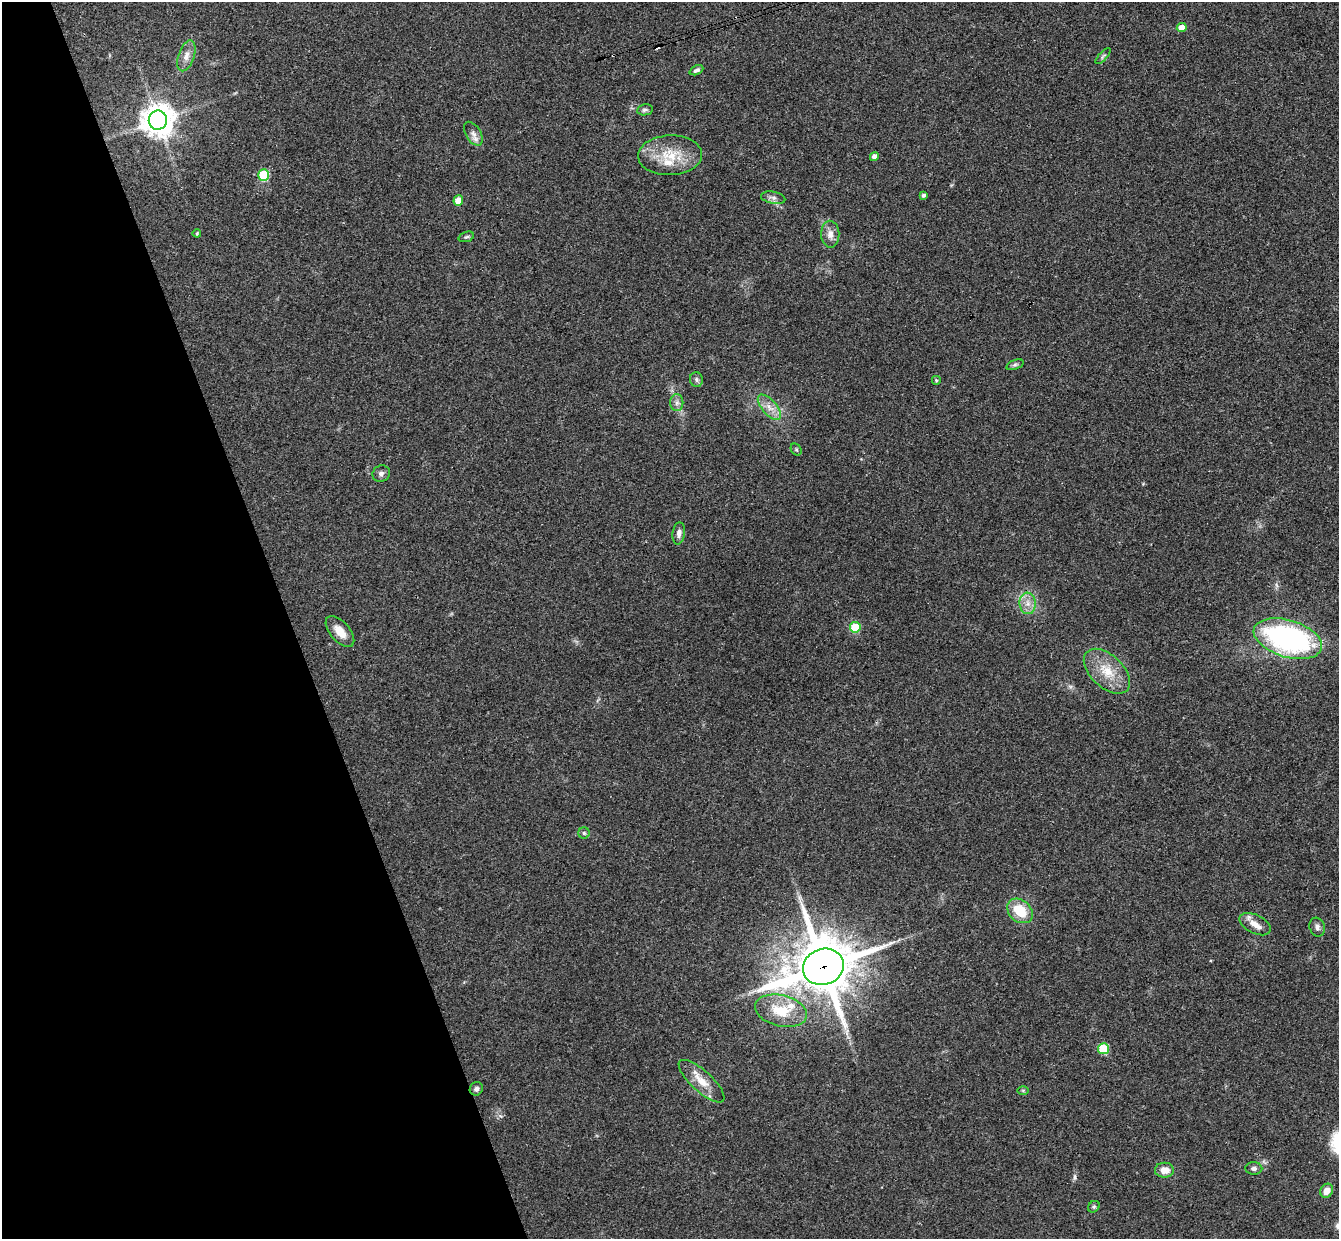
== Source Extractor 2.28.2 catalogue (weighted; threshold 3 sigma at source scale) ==
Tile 5 of 4 x 4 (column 1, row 2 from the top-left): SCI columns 57-1393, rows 2645-3881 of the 5460 x 5411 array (HDU 1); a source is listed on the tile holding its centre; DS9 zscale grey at full resolution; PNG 1341 x 1241 px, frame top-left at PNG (2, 2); each listed source drawn as its Kron ellipse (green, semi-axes under 4 px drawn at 4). Shown black and unused: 22% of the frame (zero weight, under 3 of 4 exposures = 6% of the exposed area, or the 3 px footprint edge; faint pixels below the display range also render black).
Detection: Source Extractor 2.28.2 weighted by HDU 2 'WHT'; one run over the whole footprint, this tile lists its part. Background 0.063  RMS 0.0051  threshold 0.023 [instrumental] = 3 sigma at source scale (4.5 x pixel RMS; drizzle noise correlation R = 1.50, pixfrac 1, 0.05/0.05 arcsec/px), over >= 5 px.
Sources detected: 48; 3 cosmic-ray / hot-pixel residue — neither listed nor drawn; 2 inside a brighter listed object's ellipse — not listed separately; the other 43 listed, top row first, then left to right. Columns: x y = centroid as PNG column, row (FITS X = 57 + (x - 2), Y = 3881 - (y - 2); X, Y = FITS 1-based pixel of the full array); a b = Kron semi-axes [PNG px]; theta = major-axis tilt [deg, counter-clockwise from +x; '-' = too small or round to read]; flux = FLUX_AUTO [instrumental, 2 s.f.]
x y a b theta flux
1182 28 5 4 - 6.7
186 56 16 8 71 4
1103 56 10 4 47 0.96
696 70 7 4 25 1.4
645 110 8 5 10 1.2
158 120 9 9 - 950
473 134 13 7 -58 2.9
670 155 32 20 2 17
874 156 4 4 - 3.3
264 175 6 5 - 28
923 195 4 3 - 1.2
773 198 12 6 -11 2.1
458 200 5 5 - 6.7
197 233 4 4 - 0.53
830 234 13 9 -88 3.7
466 237 8 5 18 0.88
1015 365 9 4 18 1.1
696 380 7 6 - 1.2
936 380 4 4 - 0.76
677 403 8 6 89 2
769 407 15 7 -49 4.6
796 450 6 5 - 0.75
381 474 9 8 - 1.7
679 533 11 6 83 2.4
1028 603 11 8 -85 3.9
855 627 5 5 - 21
340 631 19 9 -50 6.6
1288 639 35 18 -17 120
1107 671 28 16 -43 14
584 833 6 5 - 0.86
1020 911 14 10 -41 15
1255 924 17 9 -27 4.6
1317 927 9 7 -70 1.7
823 967 21 18 21 3200
781 1011 26 15 -13 16
1103 1049 5 5 - 25
702 1081 29 10 -42 8.9
476 1089 7 6 - 1.4
1023 1090 6 4 -1 0.59
1254 1168 8 6 -5 1.7
1164 1170 9 7 -2 5.2
1327 1191 7 6 - 4.4
1094 1207 6 5 - 0.83
Overlapping masked pixels (flux is a lower limit): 1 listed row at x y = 823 967